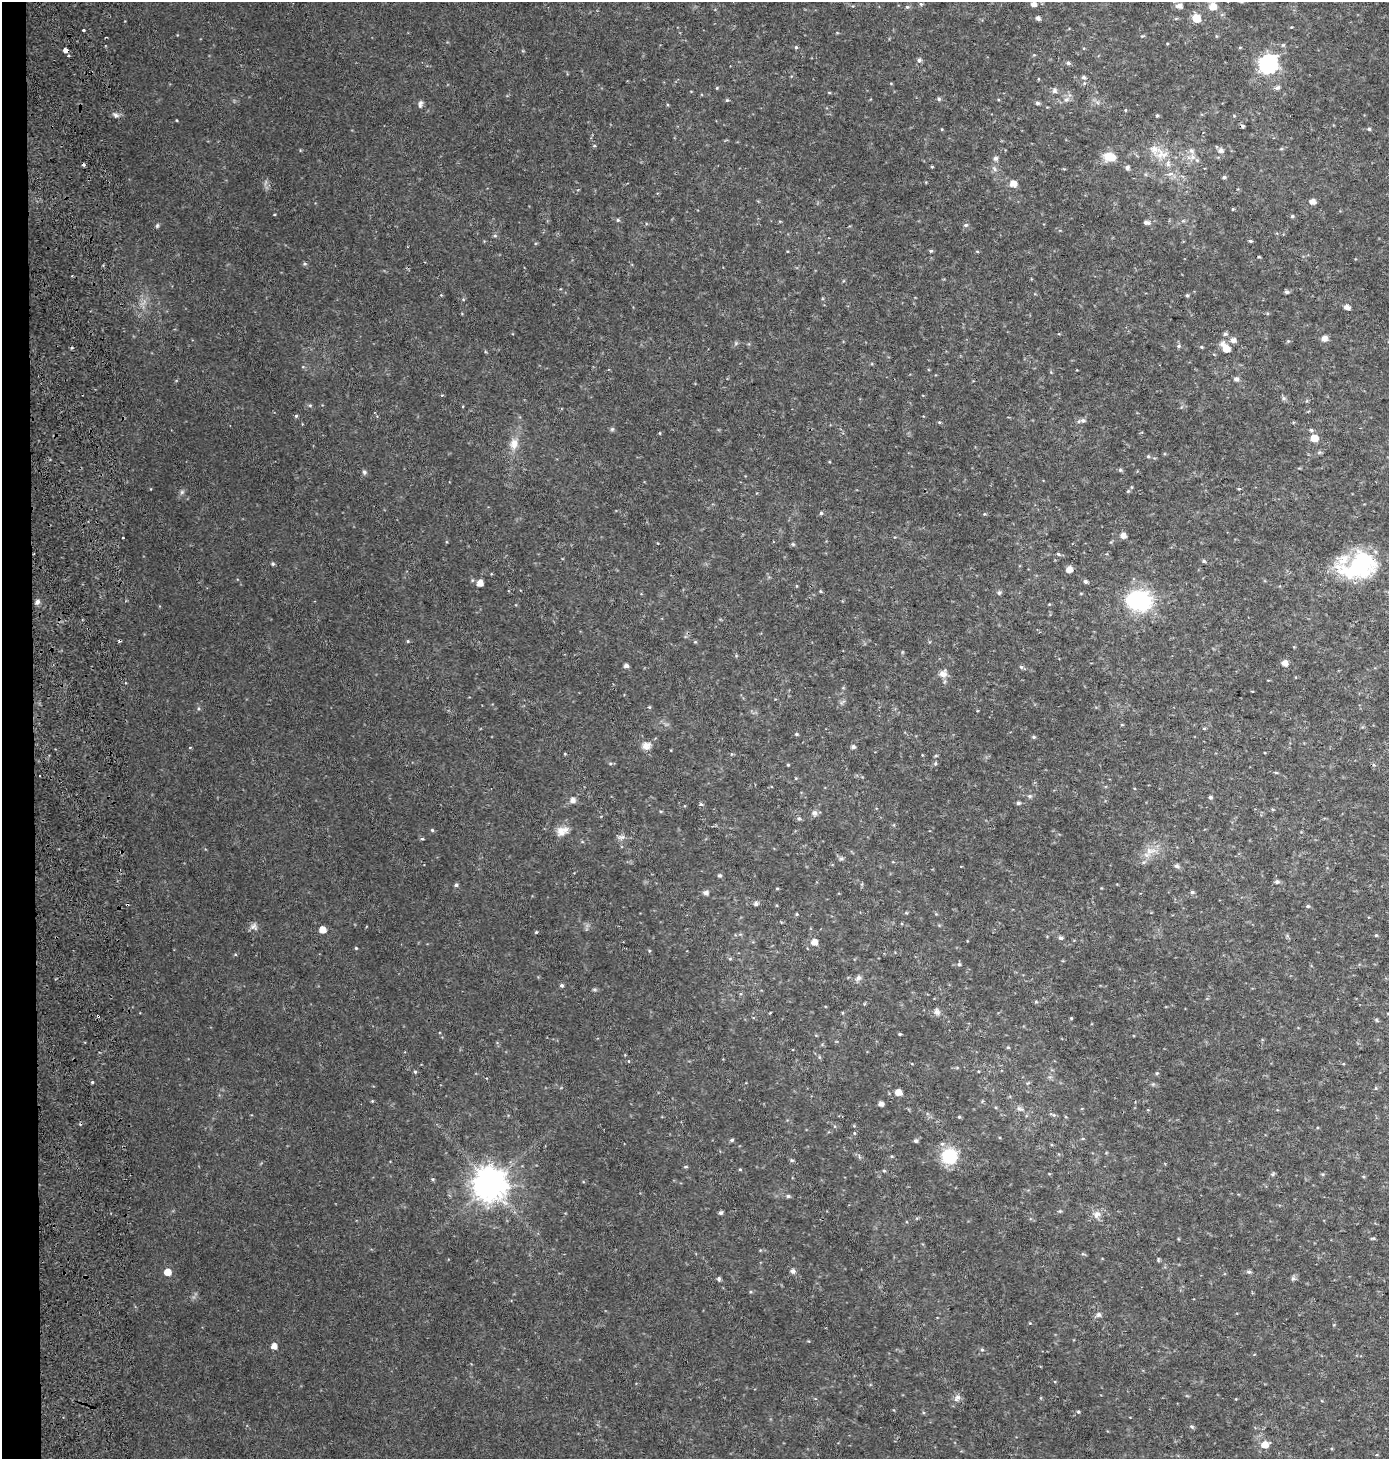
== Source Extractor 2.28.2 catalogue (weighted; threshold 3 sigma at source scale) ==
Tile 4 of 3 x 3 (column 1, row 2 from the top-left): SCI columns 334-1720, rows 1520-2976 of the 4819 x 4478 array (HDU 1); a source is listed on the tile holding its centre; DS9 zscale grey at full resolution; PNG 1391 x 1461 px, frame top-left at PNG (2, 2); no overlay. Shown black and unused: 2% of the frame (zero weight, under 2 of 3 exposures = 6% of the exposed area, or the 3 px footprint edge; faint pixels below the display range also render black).
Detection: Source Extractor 2.28.2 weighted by HDU 2 'WHT'; one run over the whole footprint, this tile lists its part. Background 0.0305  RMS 0.008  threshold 0.0359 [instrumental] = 3 sigma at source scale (4.5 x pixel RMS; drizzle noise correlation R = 1.50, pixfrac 1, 0.0396/0.0396 arcsec/px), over >= 5 px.
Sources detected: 224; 1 too faint to see at this stretch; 1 inside a brighter object's white glare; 5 cosmic-ray / hot-pixel residue — not listed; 5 inside a brighter listed object's ellipse — not listed separately; the other 212 listed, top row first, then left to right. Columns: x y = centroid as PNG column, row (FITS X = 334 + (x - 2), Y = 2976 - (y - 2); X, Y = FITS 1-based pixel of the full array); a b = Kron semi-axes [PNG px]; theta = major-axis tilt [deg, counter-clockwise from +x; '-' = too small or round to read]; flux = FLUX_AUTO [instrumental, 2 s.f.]
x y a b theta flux
921 4 5 4 - 1.1
1033 4 5 5 - 3.7
1179 6 7 5 -4 4.5
1213 6 7 6 - 11
907 7 5 5 - 1.3
1038 18 4 4 - 2.6
1196 18 6 6 - 18
84 31 3 3 - 4.1
1142 36 7 3 4 0.86
796 47 5 4 - 1.2
1240 47 5 3 - 0.71
65 51 4 3 - 140
68 56 3 3 - 0.9
919 60 6 6 - 2.2
1068 63 6 5 - 1.7
1268 64 7 7 - 300
1083 77 7 6 - 2.2
717 88 4 4 - 0.77
1277 88 7 5 22 2.3
1055 91 8 7 - 2.3
829 93 5 3 - 0.71
939 99 5 5 - 1.4
1066 99 9 6 46 3.1
727 100 4 4 - 0.99
1037 103 5 5 - 1.6
420 104 10 5 80 2.2
1125 110 5 3 - 0.68
116 115 8 5 -28 2.2
1157 116 4 4 - 0.96
1243 126 5 4 - 1.5
942 129 4 3 - 0.61
1369 129 5 4 - 1.2
594 146 5 3 - 0.75
1154 149 19 13 -30 12
1281 149 6 3 18 0.95
1221 150 6 5 - 3.6
1192 151 8 7 - 2.7
1107 156 15 11 62 9.5
1192 157 8 6 21 3.3
995 158 7 6 - 2.3
1168 164 11 7 87 4.1
932 167 4 3 - 0.82
1127 167 6 5 - 2.4
994 169 8 5 -70 2.2
1170 174 9 6 8 3
1224 177 5 4 - 1.6
1013 184 6 5 - 8.6
1313 201 6 5 - 5.3
1233 209 4 4 - 0.76
1292 216 5 4 - 1.2
618 220 5 4 - 1.1
1147 223 9 5 -7 3.1
966 225 6 5 - 1.6
157 226 7 5 74 1.2
495 235 5 5 - 1.3
1250 241 5 4 - 1.2
931 251 5 4 - 1.2
977 251 5 3 - 0.77
305 264 6 4 18 1.2
1286 292 5 5 - 1.6
1187 295 5 4 - 1.2
1347 307 5 4 - 4.5
1225 334 6 5 - 1.6
1324 338 6 6 - 5.1
1233 340 6 6 - 4.2
1288 341 4 4 - 0.94
736 343 6 4 72 1.2
1179 346 6 5 - 1.5
1226 349 7 5 -72 13
1237 379 6 5 - 2.8
1284 398 7 5 -21 1.7
310 405 5 5 - 1
296 416 4 4 - 1.2
1083 420 8 6 4 2.1
939 422 5 3 - 0.83
612 429 6 6 - 1.3
1311 430 6 5 - 1.3
660 433 4 3 - 0.66
1314 438 6 5 - 13
514 444 16 11 82 9
1148 456 5 4 - 1
1120 470 6 5 - 1.2
364 472 7 6 - 1.7
1239 489 5 3 - 0.72
1128 491 6 4 42 1.1
182 492 7 5 46 1.7
821 513 5 5 - 1.3
984 514 5 4 - 0.78
1123 535 5 5 - 5.3
123 538 3 2 - 1.3
657 543 4 3 - 0.52
793 544 6 5 - 1.1
1058 554 7 4 -27 1.3
1204 561 5 4 - 1.3
273 564 5 4 - 1.2
1359 566 44 27 19 84
1069 569 6 6 - 6.1
472 580 6 4 -73 1
1086 581 5 4 - 1.8
480 583 5 5 - 6.6
797 586 5 3 - 0.63
820 591 4 3 - 0.89
999 593 7 5 74 1.5
1139 601 22 17 -8 81
37 602 6 5 - 3.1
1049 604 5 3 - 0.63
408 641 4 4 - 0.83
695 642 4 4 - 0.8
1285 663 5 5 - 6.1
626 666 4 4 - 3.1
1021 667 6 5 - 1.4
943 674 11 10 - 5.3
842 702 10 4 34 1.6
649 707 4 4 - 0.85
1122 725 5 3 - 0.64
1204 728 5 4 - 0.92
796 734 4 4 - 1.1
1034 737 6 4 19 1.1
646 746 12 10 23 5.8
190 747 4 3 - 0.55
853 747 6 5 - 1.9
565 754 5 3 - 0.61
732 754 5 3 - 0.8
936 756 5 3 - 0.92
610 763 6 4 -18 1.1
935 763 6 4 70 1.2
788 765 4 3 - 0.76
1276 772 6 3 -9 0.91
39 776 3 2 - 1.3
1030 796 6 6 - 1.9
1210 797 5 4 - 1.5
572 800 6 6 - 4.3
1018 803 5 5 - 1.6
701 804 7 4 -43 1.2
814 813 9 8 - 2.8
799 818 6 6 - 1.5
432 830 5 4 - 1
562 831 18 11 25 7.7
621 837 12 6 0 2.8
422 839 5 3 - 0.96
1150 851 18 9 10 9
841 858 6 5 - 1.6
1176 866 6 5 - 2.2
719 875 5 5 - 1.3
1277 882 6 5 - 1.9
456 885 5 4 - 1.8
777 888 5 3 - 0.76
1192 892 5 4 - 1.4
706 893 6 5 - 3
756 904 6 5 - 2.2
1308 906 5 4 - 1.2
796 914 4 4 - 0.86
253 927 10 9 - 3.5
322 930 5 5 - 7.8
536 932 4 3 - 0.73
1376 935 4 4 - 0.87
1061 938 5 5 - 2
814 942 5 5 - 7.7
356 948 4 4 - 0.82
649 951 5 4 - 0.85
730 959 6 4 0 0.93
959 964 5 5 - 1.3
858 978 9 6 46 2.9
562 985 5 4 - 1.7
594 989 8 4 0 1.2
1036 1001 5 5 - 1
937 1012 9 8 - 3.2
98 1016 3 3 - 2.2
1071 1018 4 4 - 0.81
1376 1020 5 5 - 0.99
900 1034 4 3 - 0.88
1008 1047 5 3 - 0.79
628 1061 5 3 - 0.6
415 1072 4 4 - 1
1157 1073 5 4 - 0.97
92 1082 4 3 - 0.94
898 1092 5 5 - 7.5
372 1101 4 3 - 0.75
881 1104 5 4 - 4.3
1020 1109 11 6 -27 3.1
1053 1115 9 5 -25 1.6
959 1117 4 4 - 0.95
854 1133 5 4 - 0.83
1083 1138 5 3 - 0.78
732 1140 6 4 16 1.4
916 1141 5 5 - 1.6
892 1156 5 4 - 0.8
949 1156 19 18 - 29
792 1160 6 4 -20 1.2
686 1167 5 4 - 1.1
740 1169 5 3 - 0.78
884 1171 5 4 - 0.94
1273 1174 6 5 - 1.3
433 1179 5 5 - 0.98
490 1184 10 10 - 1500
788 1196 6 4 0 1.6
721 1213 4 4 - 2
1097 1214 12 10 29 5.5
1373 1238 7 3 1 0.97
1083 1254 6 4 -17 1
793 1271 5 5 - 3
167 1272 5 5 - 10
1249 1272 6 5 - 1.8
1293 1278 7 5 -69 1.6
719 1279 5 4 - 1.6
1098 1315 7 7 - 2.4
274 1346 5 5 - 5.4
982 1350 5 5 - 1.1
957 1398 11 8 39 3.9
1078 1412 4 3 - 0.98
1192 1427 7 4 -18 1.2
1265 1444 7 6 - 9.9
Overlapping masked pixels (flux is a lower limit): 2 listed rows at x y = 65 51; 98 1016
Isophote crosses this tile's border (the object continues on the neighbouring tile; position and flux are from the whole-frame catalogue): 1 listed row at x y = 1213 6